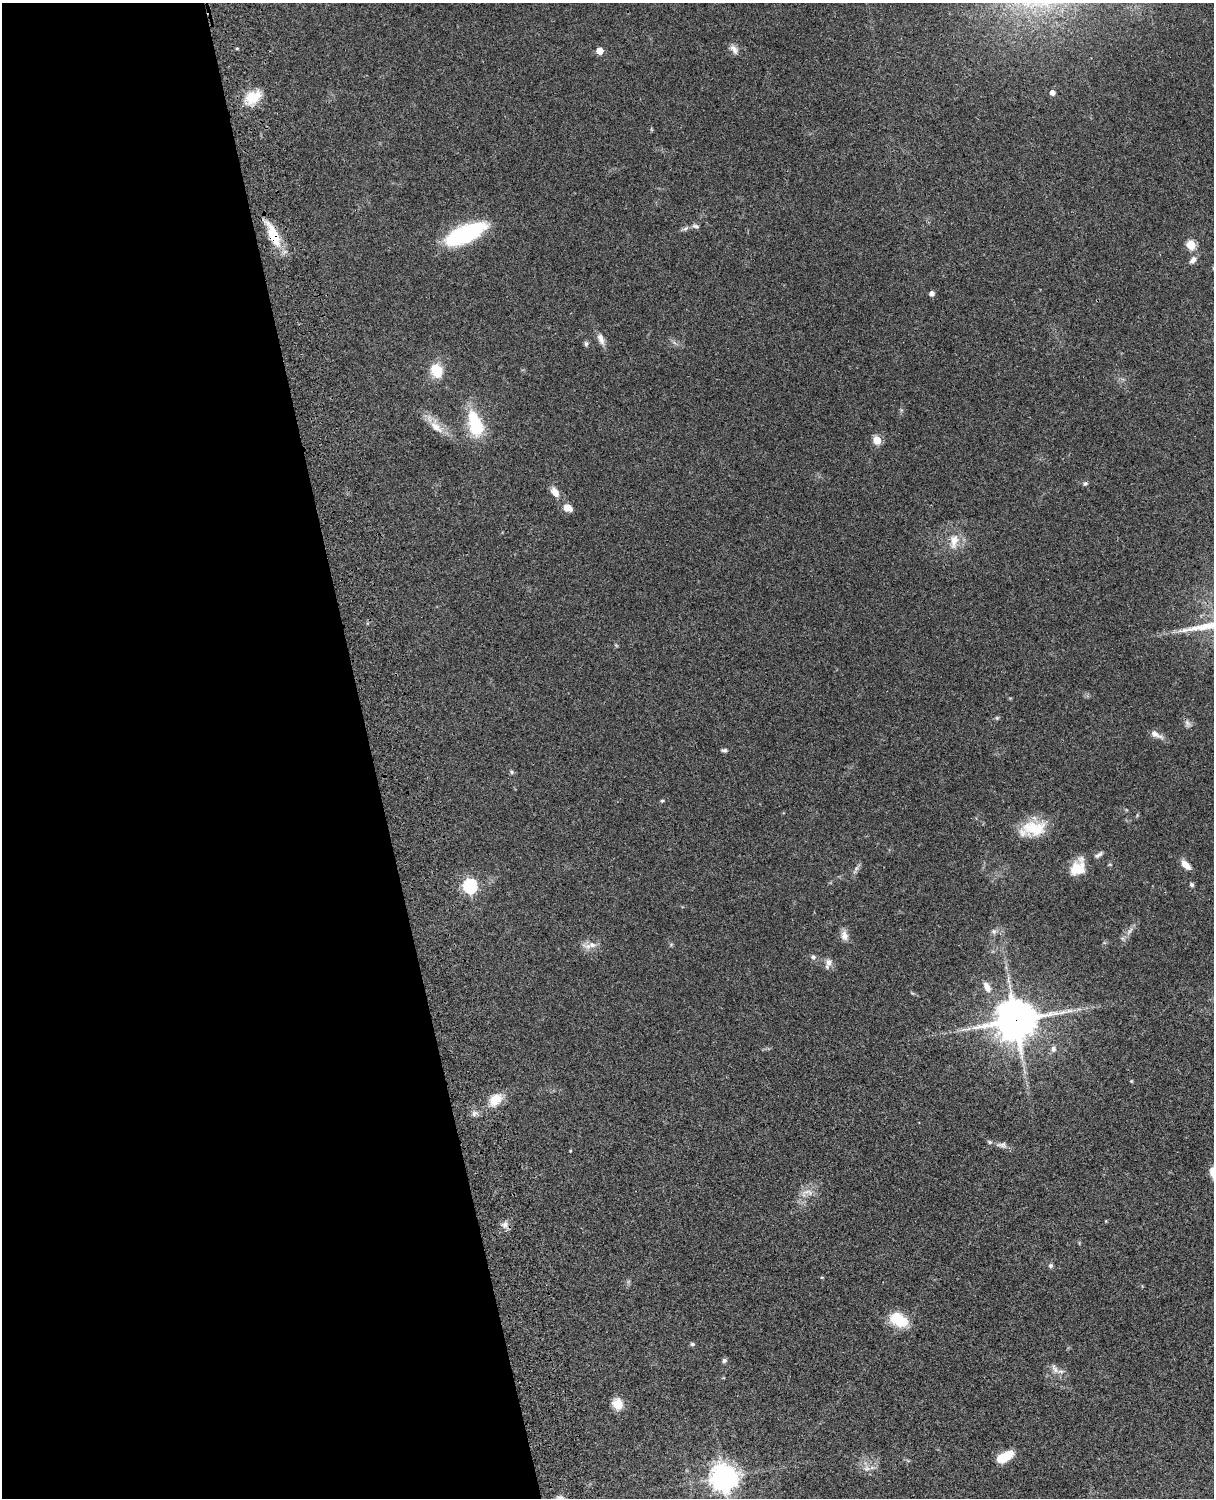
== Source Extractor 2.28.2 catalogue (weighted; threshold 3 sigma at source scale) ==
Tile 5 of 4 x 3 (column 1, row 2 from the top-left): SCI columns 122-1333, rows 1772-3267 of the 5087 x 4926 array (HDU 1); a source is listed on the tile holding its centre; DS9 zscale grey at full resolution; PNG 1216 x 1500 px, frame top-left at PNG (2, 3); no overlay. Shown black and unused: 31% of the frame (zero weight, under 3 of 4 exposures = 6% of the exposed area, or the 3 px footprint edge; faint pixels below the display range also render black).
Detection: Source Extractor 2.28.2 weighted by HDU 2 'WHT'; one run over the whole footprint, this tile lists its part. Background 0.0811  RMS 0.0059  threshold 0.0265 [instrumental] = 3 sigma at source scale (4.5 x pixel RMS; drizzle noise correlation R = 1.50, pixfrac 1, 0.05/0.05 arcsec/px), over >= 5 px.
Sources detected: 61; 1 inside a brighter object's white glare — not listed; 1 inside a brighter listed object's ellipse — not listed separately; the other 59 listed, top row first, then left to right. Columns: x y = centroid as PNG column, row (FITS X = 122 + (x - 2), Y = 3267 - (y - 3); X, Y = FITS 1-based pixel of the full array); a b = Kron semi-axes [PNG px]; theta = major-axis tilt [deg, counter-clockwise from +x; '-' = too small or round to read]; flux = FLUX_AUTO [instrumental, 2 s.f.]
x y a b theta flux
237 48 5 3 - 0.55
734 49 13 8 -53 3.1
599 51 5 5 - 10
1052 93 5 4 - 3.3
253 97 21 14 35 14
696 226 11 5 -10 1.7
464 234 38 14 24 68
273 235 33 11 -67 16
1191 245 5 5 - 27
1193 260 10 7 52 2.7
932 294 5 4 - 2.8
601 339 17 7 -67 3.8
586 344 7 5 -90 1.3
436 370 12 10 -63 15
475 426 19 15 -67 25
436 427 24 11 -49 8.6
877 440 5 5 - 18
1085 483 6 5 - 1
555 492 13 8 -56 5
568 508 11 8 -21 5.4
954 541 22 11 83 8.3
997 718 5 4 - 0.74
1187 723 10 6 -68 1.9
1155 734 18 7 -31 4
724 750 7 4 2 1.2
512 772 6 5 - 0.89
662 801 5 4 - 0.83
1034 828 33 20 3 19
1098 855 12 5 31 1.8
1186 865 13 6 -45 4.6
1078 868 21 14 55 12
1192 885 6 5 - 0.99
470 886 7 6 - 90
994 931 8 6 -46 1.5
1130 931 14 4 49 2.6
844 936 14 9 -73 3.7
590 945 23 8 10 4.8
813 957 7 6 - 1.4
828 963 12 9 75 3.2
987 987 15 8 -63 4.5
1016 1020 14 13 - 1600
1053 1049 9 7 -88 2.1
1131 1081 4 4 - 0.54
495 1099 18 13 46 9.9
1002 1145 15 6 -4 2.6
570 1151 4 3 - 0.45
1213 1173 15 7 -77 5.9
806 1192 13 5 18 3.3
505 1225 10 8 -84 2.9
1051 1266 6 6 - 1.2
822 1277 5 3 - 0.46
899 1320 22 14 -28 17
692 1344 6 5 - 0.93
724 1360 6 6 - 1.3
1055 1369 16 7 -62 3.2
617 1404 12 11 - 8.2
1004 1457 21 10 30 10
867 1469 8 8 - 2.7
724 1478 9 8 - 610
Overlapping masked pixels (flux is a lower limit): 2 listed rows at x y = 273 235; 1016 1020
Isophote crosses this tile's border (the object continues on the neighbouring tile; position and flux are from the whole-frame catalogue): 1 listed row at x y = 1213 1173